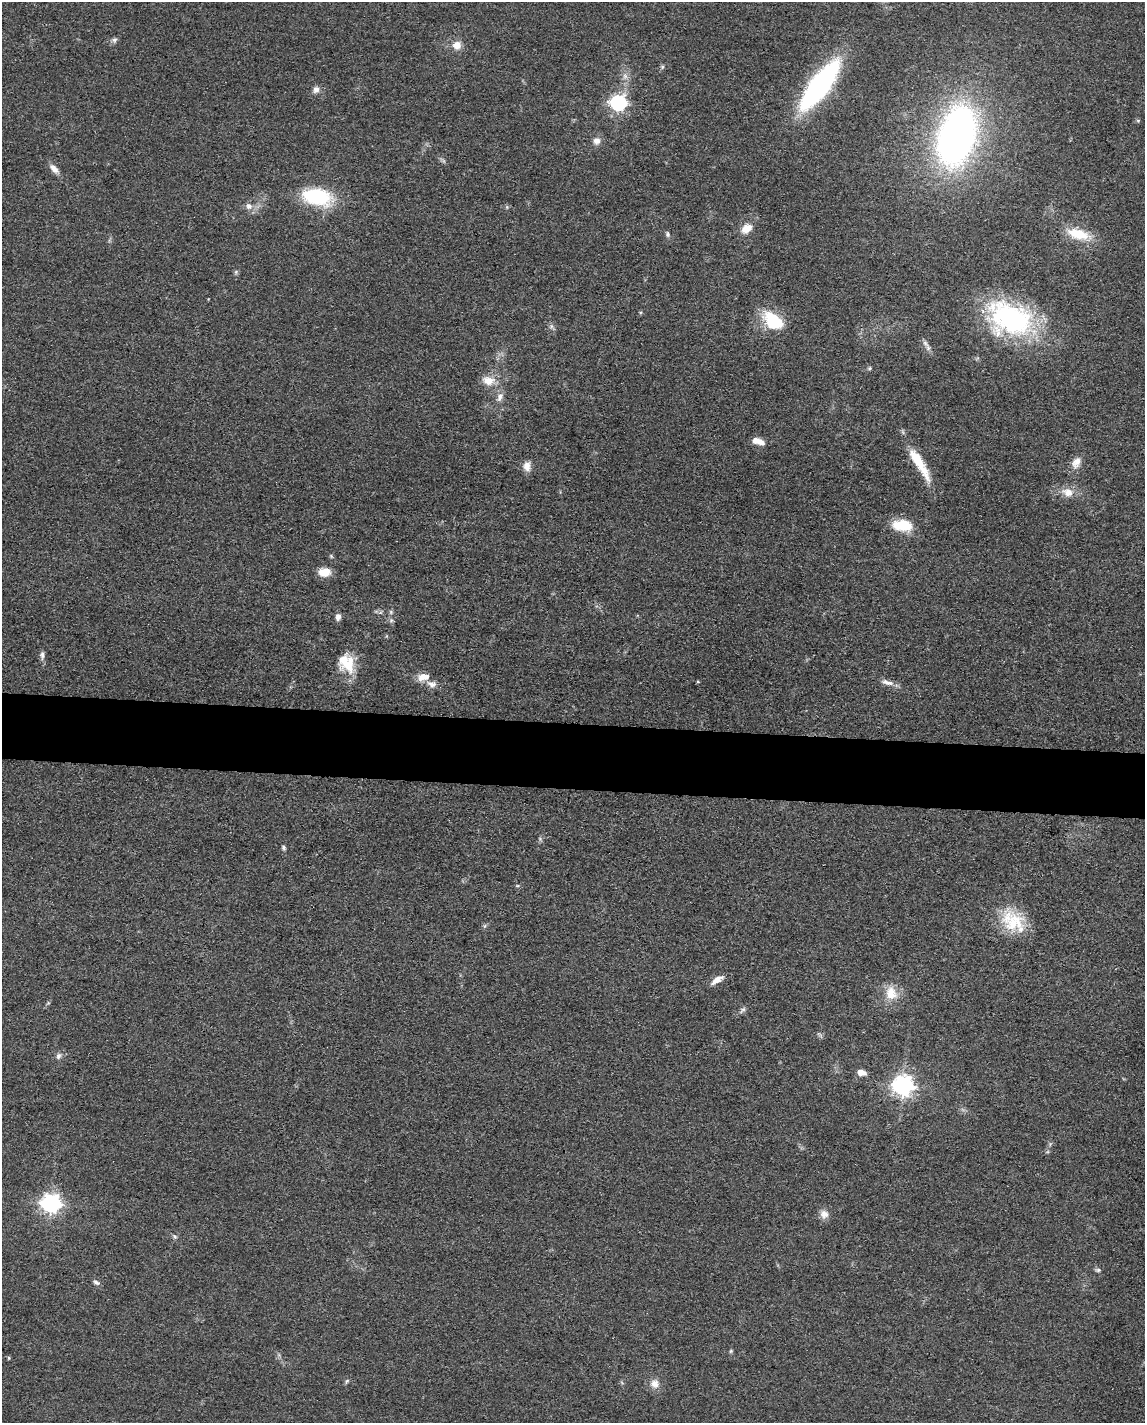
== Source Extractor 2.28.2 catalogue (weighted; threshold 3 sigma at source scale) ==
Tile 6 of 4 x 3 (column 2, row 2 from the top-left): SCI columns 1146-2288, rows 1645-3065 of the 4577 x 4600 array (HDU 1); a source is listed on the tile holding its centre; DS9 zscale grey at full resolution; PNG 1147 x 1425 px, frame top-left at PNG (2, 2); no overlay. Shown black and unused: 5% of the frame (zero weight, under 3 of 4 exposures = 1% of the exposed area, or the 3 px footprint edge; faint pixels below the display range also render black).
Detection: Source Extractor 2.28.2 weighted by HDU 2 'WHT'; one run over the whole footprint, this tile lists its part. Background 0.049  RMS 0.0063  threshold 0.0284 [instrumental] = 3 sigma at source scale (4.5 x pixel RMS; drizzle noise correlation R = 1.50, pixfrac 1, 0.05/0.05 arcsec/px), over >= 5 px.
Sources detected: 58; all 58 listed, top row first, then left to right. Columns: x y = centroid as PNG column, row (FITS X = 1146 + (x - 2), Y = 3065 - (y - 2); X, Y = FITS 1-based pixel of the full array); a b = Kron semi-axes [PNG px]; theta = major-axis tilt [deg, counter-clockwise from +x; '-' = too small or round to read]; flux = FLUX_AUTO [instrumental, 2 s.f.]
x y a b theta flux
114 40 7 7 - 1.7
457 45 10 9 - 5.8
662 67 6 4 72 0.94
625 76 7 6 - 2.3
820 85 39 12 53 200
316 90 9 7 47 2.8
618 103 7 6 - 160
1138 120 6 4 0 0.73
957 136 44 26 75 340
597 141 9 9 - 3.9
54 169 15 7 -48 3.9
317 197 33 18 -11 42
249 206 9 8 - 3.4
747 228 12 8 34 8.2
668 234 8 5 -89 1.4
1078 234 30 13 -15 18
236 272 6 4 -73 0.94
1010 318 58 38 -23 99
773 321 25 16 -41 27
551 326 7 4 -72 1.3
925 343 12 5 -51 2.5
869 368 5 5 - 0.89
489 381 15 11 -5 8.2
500 397 13 7 64 3.5
758 441 14 6 -19 6
1076 462 17 11 63 5.7
919 464 46 10 -59 20
527 466 13 9 -86 4.6
1068 492 15 11 -20 7
902 525 23 12 -6 18
331 556 6 4 -46 0.84
324 572 12 8 4 10
391 612 6 4 -49 1
338 617 8 6 78 2.9
391 620 7 4 -73 1.2
42 655 13 5 -88 2.3
346 663 25 19 -63 17
424 677 17 9 9 6.5
887 682 19 6 -16 4
432 684 12 8 -11 3.9
283 847 6 4 -50 1.2
517 886 5 3 - 0.72
1013 923 25 21 73 25
717 980 18 7 33 4.8
891 993 19 15 -75 11
743 1010 10 5 40 1.7
58 1056 8 6 79 2
861 1072 8 5 -17 5.3
903 1086 7 7 - 370
51 1203 7 7 - 300
824 1214 12 11 - 4.4
175 1236 7 5 -36 1.3
1098 1270 7 5 1 1.3
96 1282 9 5 -32 1.7
731 1351 5 5 - 0.79
9 1358 5 3 - 0.67
347 1381 7 5 60 1.1
655 1384 12 11 - 5.1